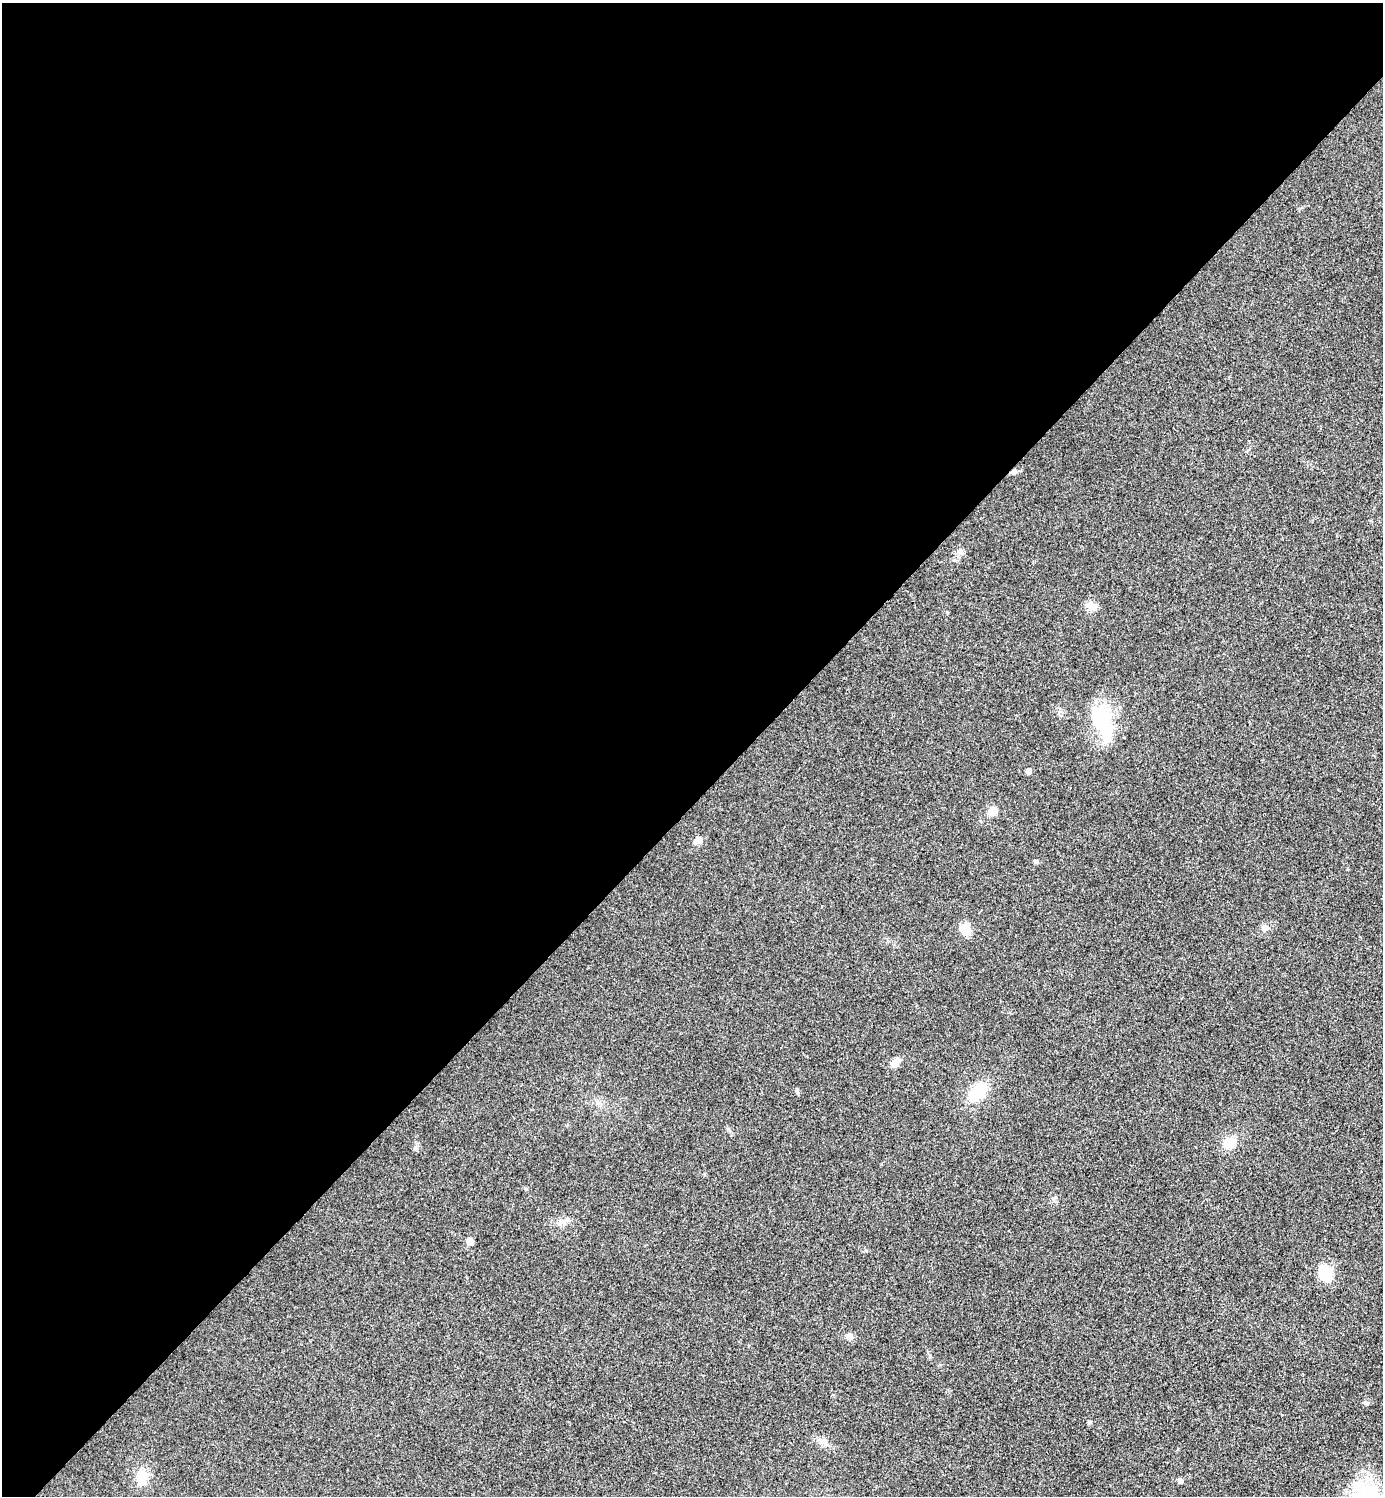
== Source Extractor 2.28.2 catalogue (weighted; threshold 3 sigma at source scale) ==
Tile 2 of 4 x 4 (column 2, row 1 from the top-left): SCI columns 1540-2920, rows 4488-5981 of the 5984 x 5984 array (HDU 1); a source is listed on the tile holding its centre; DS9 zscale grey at full resolution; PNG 1385 x 1498 px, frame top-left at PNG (2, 3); no overlay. Shown black and unused: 54% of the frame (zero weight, under 3 of 4 exposures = <1% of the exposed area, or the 3 px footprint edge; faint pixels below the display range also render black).
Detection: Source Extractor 2.28.2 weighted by HDU 2 'WHT'; one run over the whole footprint, this tile lists its part. Background 0.0194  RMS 0.0053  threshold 0.024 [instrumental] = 3 sigma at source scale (4.5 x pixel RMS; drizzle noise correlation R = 1.50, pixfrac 1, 0.05/0.05 arcsec/px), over >= 5 px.
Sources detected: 20; all 20 listed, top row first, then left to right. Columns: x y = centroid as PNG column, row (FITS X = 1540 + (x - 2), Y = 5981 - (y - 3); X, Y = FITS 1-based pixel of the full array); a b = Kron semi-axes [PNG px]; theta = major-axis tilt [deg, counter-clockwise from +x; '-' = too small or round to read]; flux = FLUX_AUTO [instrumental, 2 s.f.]
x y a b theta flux
1014 472 10 5 11 1.6
960 551 7 5 47 1.3
1091 606 13 9 -22 5
1102 722 43 20 -68 31
1028 771 5 5 - 3.2
992 811 9 8 - 5.2
698 841 12 8 25 2.7
1036 861 6 5 - 0.83
1264 928 10 7 -80 2.2
965 930 15 12 -46 6.3
895 1062 13 7 50 4.6
977 1092 19 11 44 21
1229 1143 12 11 - 8.3
415 1148 7 4 72 1
470 1241 10 7 -53 2.4
1325 1273 12 8 -66 24
849 1336 8 7 - 2.9
1089 1422 5 5 - 0.73
142 1477 15 12 86 9.9
1180 1481 5 4 - 2.3
Unlisted compact peaks at least as high as the median listed source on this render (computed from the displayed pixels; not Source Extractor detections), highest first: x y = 1365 1402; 797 1091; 866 1250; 947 612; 728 1129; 526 1189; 930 1355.